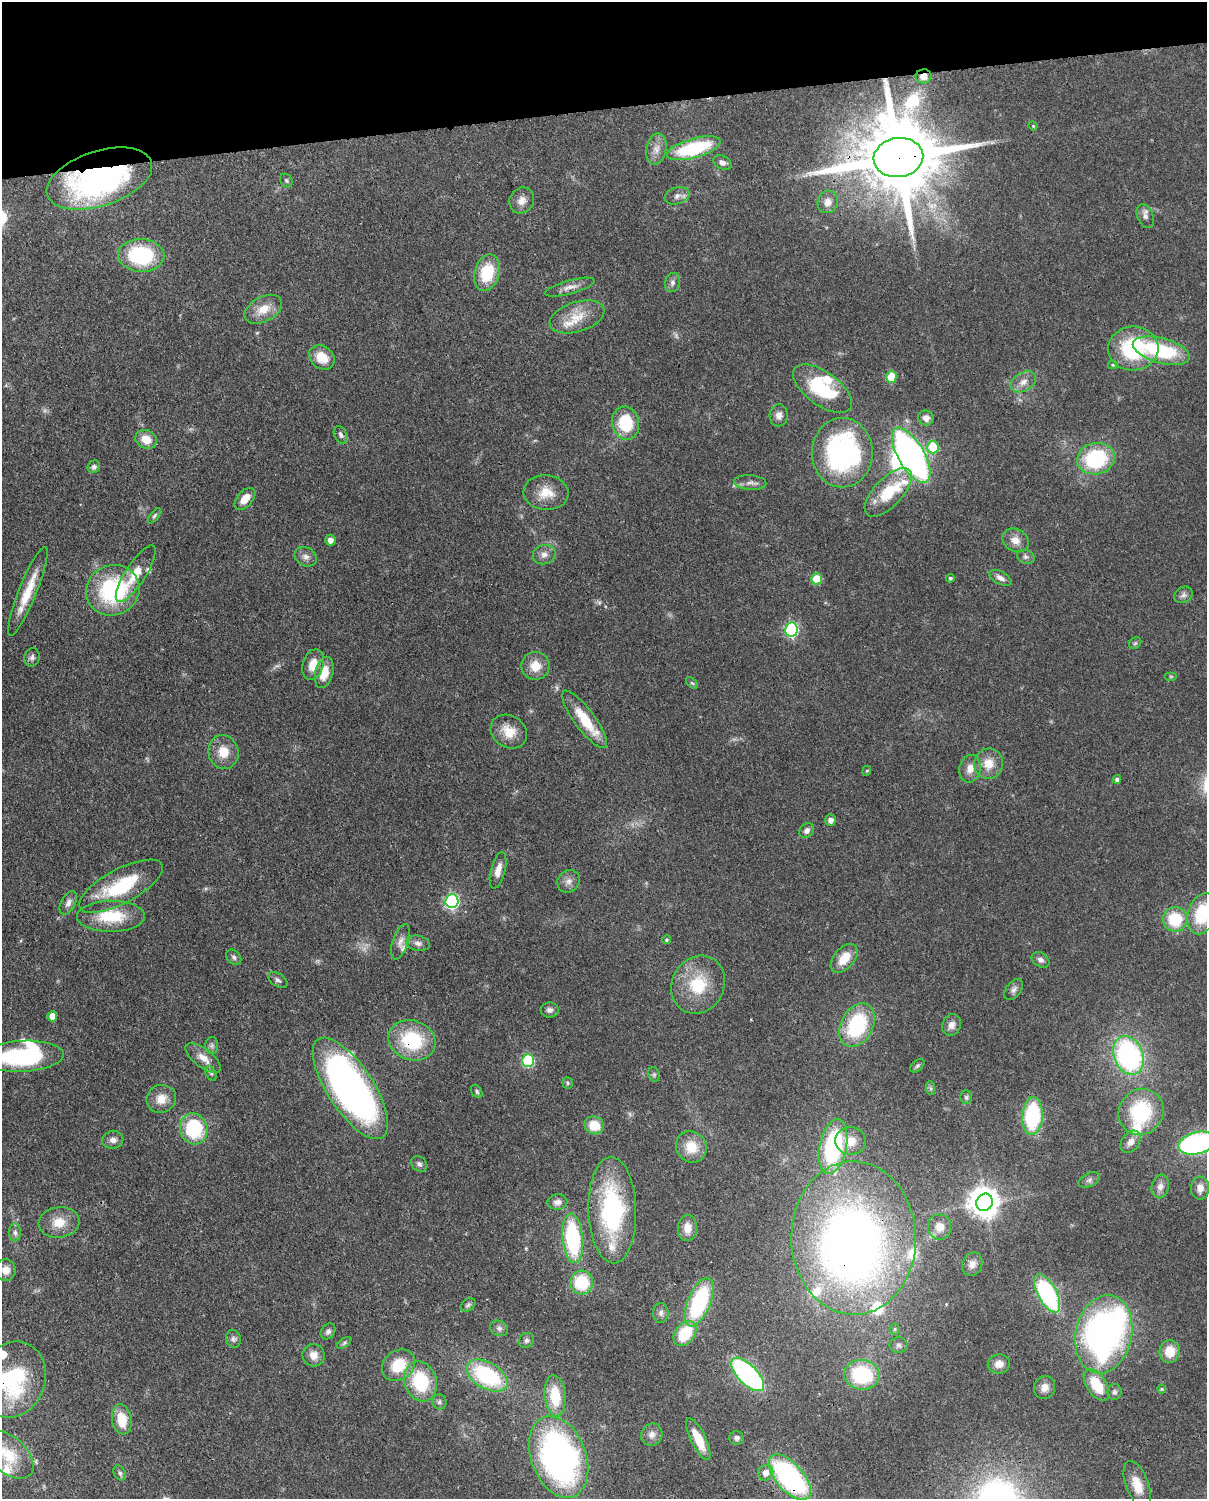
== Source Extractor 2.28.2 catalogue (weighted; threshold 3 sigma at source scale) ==
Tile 3 of 4 x 3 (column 3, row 1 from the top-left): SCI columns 2501-3705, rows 3147-4643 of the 5000 x 4909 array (HDU 1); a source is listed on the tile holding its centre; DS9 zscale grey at full resolution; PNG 1209 x 1501 px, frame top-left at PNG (2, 2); each listed source drawn as its Kron ellipse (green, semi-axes under 4 px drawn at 4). Shown black and unused: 7% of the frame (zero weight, under 3 of 4 exposures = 7% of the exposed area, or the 3 px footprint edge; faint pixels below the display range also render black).
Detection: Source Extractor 2.28.2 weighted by HDU 2 'WHT'; one run over the whole footprint, this tile lists its part. Background 0.0858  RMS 0.0039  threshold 0.0177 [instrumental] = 3 sigma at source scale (4.5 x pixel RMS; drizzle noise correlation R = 1.50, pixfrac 1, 0.05/0.05 arcsec/px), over >= 5 px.
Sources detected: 192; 4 too faint to see at this stretch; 5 inside a brighter object's white glare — neither listed nor drawn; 14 inside a brighter listed object's ellipse — not listed separately; the other 169 listed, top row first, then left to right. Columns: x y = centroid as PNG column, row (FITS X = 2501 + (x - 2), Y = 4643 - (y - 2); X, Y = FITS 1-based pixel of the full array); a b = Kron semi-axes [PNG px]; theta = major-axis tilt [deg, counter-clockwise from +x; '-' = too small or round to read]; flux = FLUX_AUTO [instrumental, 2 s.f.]
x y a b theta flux
923 76 8 7 - 3
1033 126 4 4 - 0.39
694 148 28 9 16 32
656 149 15 10 79 3.5
898 158 25 19 9 6500
722 163 9 6 -25 1.7
99 179 55 27 18 120
286 180 7 5 -57 0.72
677 196 13 8 18 2.2
522 200 13 12 - 3.1
828 202 11 10 - 3.1
1145 216 12 8 -66 2
141 255 23 16 -2 36
487 273 19 12 75 17
672 282 10 7 73 1.5
570 287 25 6 15 3.2
263 309 20 12 28 6.6
577 317 28 15 17 9.2
1133 348 25 22 1 33
1161 351 29 12 -15 31
322 357 14 11 -36 7.4
1113 365 5 4 - 0.55
891 377 6 5 - 15
1023 382 14 9 29 3.1
822 389 34 16 -36 27
779 415 11 9 85 2.4
926 418 8 7 - 2.6
626 423 17 13 -78 17
341 435 9 6 -63 1.2
146 439 11 9 -25 5
933 447 6 6 - 14
842 453 35 30 90 76
911 455 31 13 -60 160
1096 459 19 15 12 32
94 467 6 6 - 1.1
750 482 16 7 -3 2.3
888 492 31 14 46 16
546 493 22 17 -5 7.7
245 499 13 7 49 4.7
154 516 9 4 51 0.72
330 540 5 5 - 2.4
1015 540 14 11 -28 3.8
544 555 11 9 15 2.6
306 557 11 9 -30 2.3
1026 557 9 6 -19 1.2
136 574 33 10 57 8
950 578 4 4 - 0.74
1000 578 12 6 -28 2.1
816 579 5 5 - 9.4
113 590 27 25 26 43
28 591 48 9 68 11
1183 595 10 7 33 1.4
791 630 7 6 - 64
1135 643 7 5 43 0.66
32 657 9 7 78 1.3
313 665 15 10 73 6
535 666 14 14 - 6.6
324 672 16 9 76 7.6
1171 676 6 4 0 0.55
692 683 7 4 -44 0.64
585 719 35 10 -53 13
509 732 19 15 -33 7.7
223 752 17 15 -75 7.1
989 764 15 14 - 6.3
970 769 14 10 79 3.7
867 771 5 4 - 0.48
1117 779 4 4 - 1.3
830 820 6 5 - 2.2
807 830 8 6 43 1.6
498 870 19 7 76 3.8
569 881 12 10 42 2.5
121 886 46 17 28 26
452 901 7 6 - 77
68 903 13 7 62 2.2
1202 914 21 14 73 21
111 916 34 15 0 17
1175 919 12 12 - 16
666 940 4 4 - 0.69
400 942 18 7 72 2.8
418 943 12 7 -12 1.8
234 957 8 6 -46 1.1
844 958 17 10 50 7.6
1040 960 9 7 -34 1.4
278 980 11 6 -33 1.2
698 985 30 26 63 18
1014 990 12 7 51 1.6
550 1010 9 7 -1 1.5
52 1016 5 4 - 4.4
857 1025 23 16 62 32
951 1025 11 9 69 2.6
412 1040 24 20 -21 26
212 1045 9 6 89 1.2
1129 1055 20 14 -69 70
22 1056 42 15 3 50
203 1058 21 9 -38 4.3
528 1061 6 6 - 39
917 1066 8 5 42 0.83
211 1074 7 5 -61 0.83
654 1074 7 5 -70 0.79
568 1083 6 5 - 0.6
350 1088 59 23 -57 190
930 1088 7 4 -88 0.8
477 1091 7 5 -53 0.76
966 1097 7 6 - 0.82
161 1099 15 14 - 5.4
1141 1112 24 22 57 30
1032 1116 19 10 87 35
594 1125 10 9 - 8.8
194 1129 15 13 -76 29
113 1140 10 9 - 2.2
851 1141 15 13 -5 6.1
1130 1142 12 8 55 3
1197 1143 19 11 14 86
833 1146 28 13 78 53
691 1147 16 15 - 8.6
419 1164 9 7 -39 1.2
1089 1180 11 6 27 1.4
1160 1186 12 8 77 2.5
1200 1188 11 9 89 3.3
557 1202 10 7 4 1.9
985 1202 9 8 - 510
612 1210 53 24 -88 54
59 1222 20 15 6 7.3
939 1227 12 11 - 4.3
687 1228 13 9 88 4.6
15 1232 9 6 -88 1.3
573 1238 25 10 -85 42
854 1238 77 62 -88 320
972 1264 12 10 67 2.8
6 1270 11 10 - 3.5
582 1283 12 11 - 19
1047 1293 21 9 -61 58
699 1302 26 11 68 43
468 1305 8 5 38 0.96
661 1313 10 8 88 1.6
499 1328 9 7 -25 1.4
895 1329 5 5 - 0.63
328 1331 9 6 52 1.3
685 1333 14 10 53 17
1104 1334 39 28 78 150
233 1339 9 7 -75 1.4
526 1340 8 7 - 1.2
344 1343 8 4 36 0.72
898 1345 9 8 - 1.5
1170 1351 11 10 - 7.2
314 1355 11 11 - 3.5
999 1364 11 9 9 3.3
399 1365 18 14 38 13
748 1374 21 9 -45 76
862 1375 18 15 -6 30
487 1376 23 13 -30 37
13 1380 39 32 68 45
421 1381 20 16 -71 23
1096 1385 18 10 -57 14
1045 1388 11 10 - 3.1
1162 1389 4 4 - 0.39
1114 1392 8 7 - 1.1
555 1396 20 10 -84 13
439 1402 7 7 - 1.1
122 1419 15 9 -80 9.7
652 1435 11 10 - 2.6
737 1438 7 7 - 1.4
698 1439 23 7 -64 10
8 1455 30 18 -42 11
559 1457 42 27 -69 140
120 1473 8 5 -62 1.1
766 1473 8 7 - 4.1
790 1477 28 13 -49 83
1137 1485 25 11 -70 7.2
Overlapping masked pixels (flux is a lower limit): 8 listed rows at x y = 923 76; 898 158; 99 179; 412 1040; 854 1238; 1047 1293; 13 1380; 790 1477
Isophote crosses this tile's border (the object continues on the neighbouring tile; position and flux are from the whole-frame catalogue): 5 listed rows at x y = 1202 914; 22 1056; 1197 1143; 13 1380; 8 1455